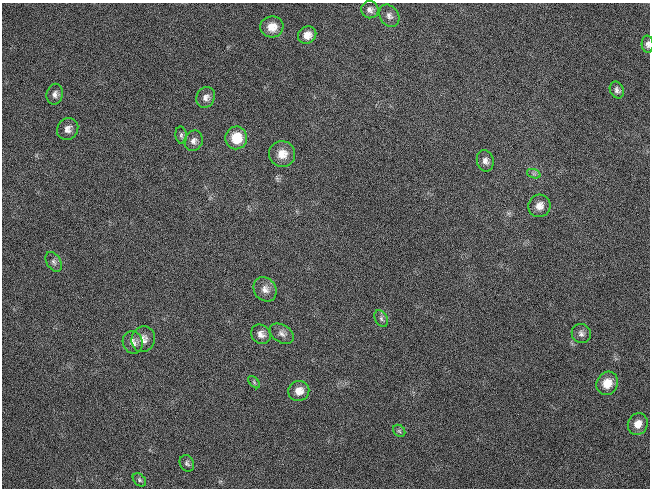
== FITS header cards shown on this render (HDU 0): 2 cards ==
NAXIS1  =                  648 / length of data axis 1
NAXIS2  =                  486 / length of data axis 2

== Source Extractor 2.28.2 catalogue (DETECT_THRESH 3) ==
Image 648 x 486 px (HDU 0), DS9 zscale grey, 1 PNG px = 1 image px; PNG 652 x 490 px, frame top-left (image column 1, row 486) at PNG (2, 3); each listed source drawn as its Kron ellipse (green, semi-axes under 4 px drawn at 4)
Background 137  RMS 27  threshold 80.9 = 3 sigma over >= 5 px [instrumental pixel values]
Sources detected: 31; all 31 listed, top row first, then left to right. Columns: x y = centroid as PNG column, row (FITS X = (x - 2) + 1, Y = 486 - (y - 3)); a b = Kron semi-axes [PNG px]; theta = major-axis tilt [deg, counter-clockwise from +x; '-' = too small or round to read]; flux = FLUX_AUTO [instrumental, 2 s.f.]
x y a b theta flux
370 10 9 8 - 8000
389 16 12 9 -57 9400
272 27 11 10 - 24000
307 35 9 8 - 16000
648 44 9 6 -86 5400
617 90 9 6 -66 6100
55 94 10 8 76 8300
206 97 10 9 - 10000
68 129 11 10 - 11000
181 135 9 5 -81 4500
236 138 11 11 - 48000
193 141 10 9 - 9600
282 154 13 13 - 24000
485 161 11 8 -77 9700
534 174 7 4 -18 3900
539 206 11 11 - 16000
54 262 11 7 -58 6200
265 289 13 11 -50 14000
381 319 9 6 -60 5500
261 334 10 9 - 12000
282 334 13 8 -32 9900
581 334 10 9 - 7700
143 339 13 11 68 16000
133 342 11 10 - 12000
254 382 7 4 -47 3100
607 383 12 10 63 29000
299 391 10 10 - 18000
638 424 11 9 64 18000
399 431 7 5 -45 3300
187 463 9 7 -63 4500
139 480 8 5 -43 3900
At the frame edge (FLAGS 8, measured only in part): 1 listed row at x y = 648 44